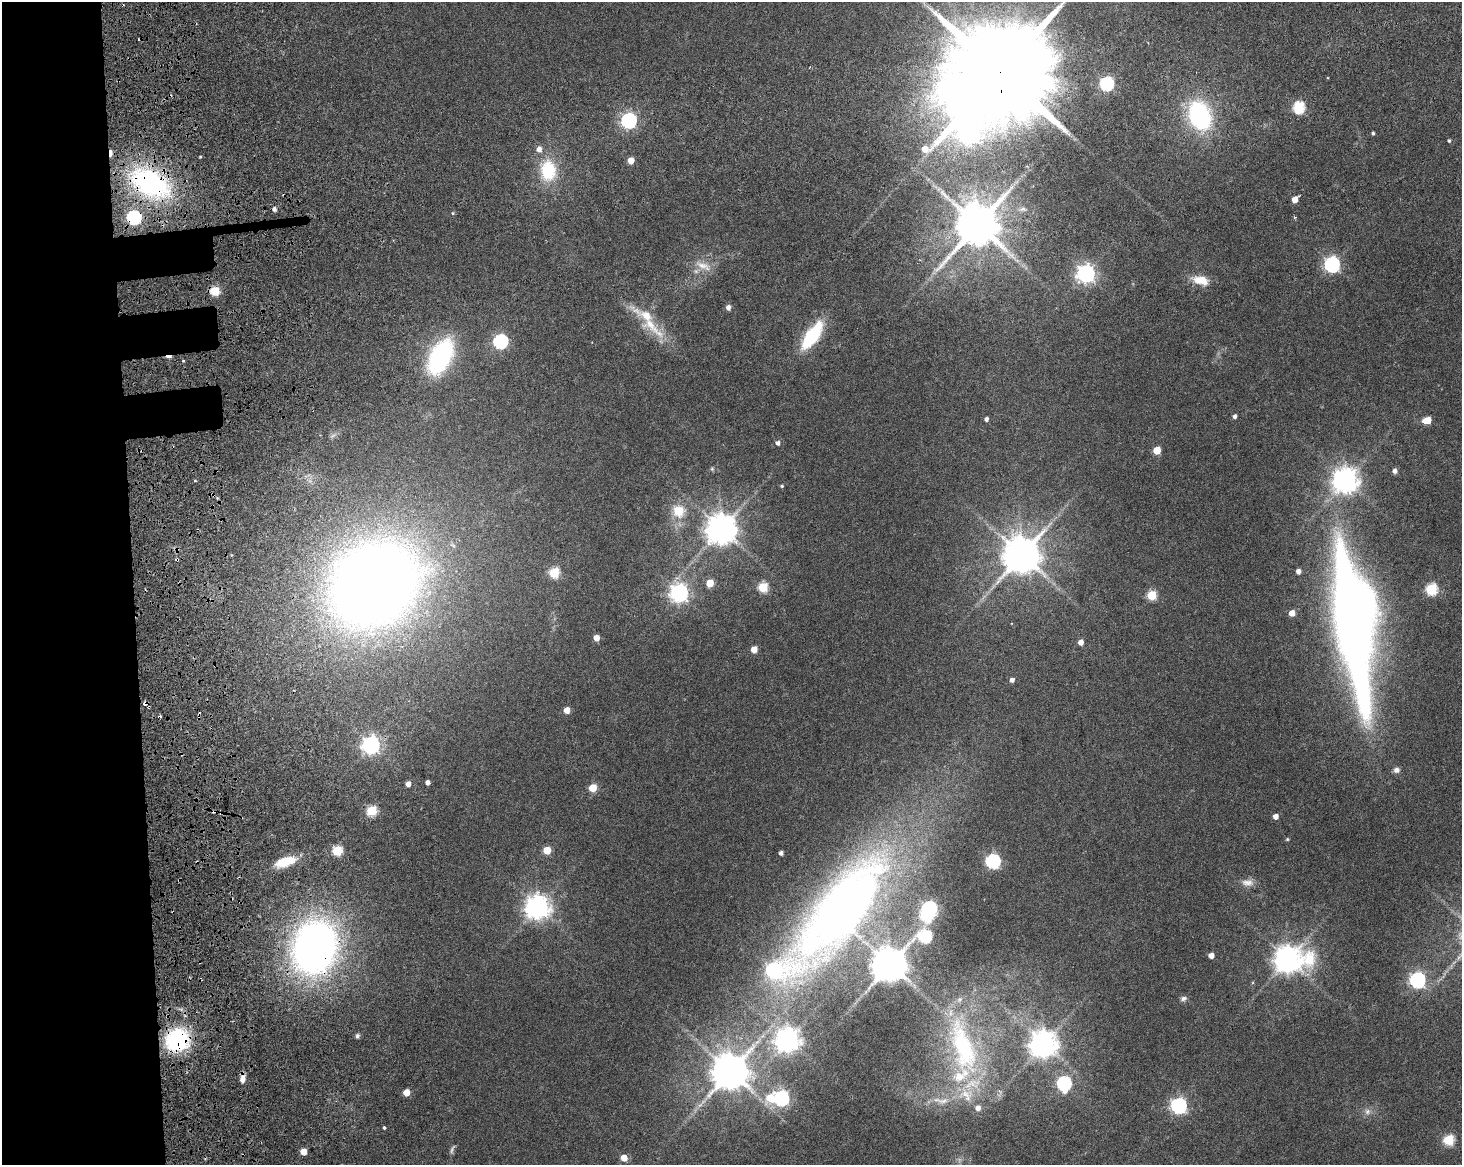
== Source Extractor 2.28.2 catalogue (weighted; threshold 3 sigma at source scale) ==
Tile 7 of 3 x 4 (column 1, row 3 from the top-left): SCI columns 80-1539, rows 1323-2485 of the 4717 x 4901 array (HDU 1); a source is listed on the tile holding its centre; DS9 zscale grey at full resolution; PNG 1464 x 1167 px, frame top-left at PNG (2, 2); no overlay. Shown black and unused: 10% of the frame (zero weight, under 3 of 6 exposures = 11% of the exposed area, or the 3 px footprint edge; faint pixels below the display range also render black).
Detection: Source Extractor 2.28.2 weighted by HDU 2 'WHT'; one run over the whole footprint, this tile lists its part. Background 0.0622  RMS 0.0032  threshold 0.0131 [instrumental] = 3 sigma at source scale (4.09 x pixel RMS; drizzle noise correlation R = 1.36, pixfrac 0.8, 0.0396/0.0396 arcsec/px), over >= 5 px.
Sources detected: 117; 2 too faint to see at this stretch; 4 inside a brighter object's white glare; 7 cosmic-ray / hot-pixel residue — not listed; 6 inside a brighter listed object's ellipse — not listed separately; the other 98 listed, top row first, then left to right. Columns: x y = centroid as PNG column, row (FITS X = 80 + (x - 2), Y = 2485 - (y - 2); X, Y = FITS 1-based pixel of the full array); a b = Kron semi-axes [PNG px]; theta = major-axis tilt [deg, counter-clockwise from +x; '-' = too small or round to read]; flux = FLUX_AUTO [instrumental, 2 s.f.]
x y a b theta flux
1000 73 34 26 80 9600
1107 84 6 6 - 52
1299 107 6 6 - 31
1199 115 20 13 -71 56
629 120 6 6 - 88
1373 133 4 3 - 0.49
1449 141 4 4 - 0.41
110 153 8 3 89 2.8
631 160 5 4 - 4.1
548 170 26 19 -85 15
150 183 43 26 -28 58
1295 199 5 4 - 3.8
1022 209 15 7 4 2
453 213 5 4 - 0.36
134 217 6 6 - 57
1295 217 5 3 - 0.31
977 225 14 12 61 1500
1332 265 7 6 - 90
703 266 24 9 -24 4
1086 274 7 7 - 150
1201 280 21 10 -14 5.5
214 291 5 5 - 14
728 307 5 5 - 1.6
651 325 61 15 -43 11
812 335 30 12 55 21
500 341 6 6 - 59
440 357 29 16 63 53
1234 416 5 4 - 0.94
986 419 5 4 - 1
1427 420 7 5 11 6.6
778 443 6 5 - 0.97
1157 450 5 5 - 8.1
712 469 6 5 - 0.47
1395 471 5 5 - 1.3
195 480 3 3 - 0.38
1346 480 10 8 79 350
782 486 4 3 - 0.43
678 511 6 6 - 15
721 529 9 9 - 570
1021 555 11 10 - 950
177 559 4 4 - 0.42
1298 571 4 4 - 1.7
554 573 6 5 - 20
710 583 5 5 - 7
374 584 77 64 35 500
763 587 5 5 - 18
1431 589 6 6 - 32
679 593 7 7 - 140
1152 595 5 5 - 17
1292 613 5 4 - 3.3
1353 628 137 27 -81 360
596 638 5 4 - 3.3
1081 642 5 4 - 2.4
754 649 5 5 - 3.7
1012 680 5 4 - 1.3
145 703 5 4 - 1.6
567 710 5 5 - 3.2
371 745 7 7 - 130
1397 770 7 6 - 1.4
427 782 4 4 - 1.4
408 784 4 4 - 2
593 788 5 5 - 8
372 811 6 5 - 18
1275 817 5 4 - 2.3
1287 839 5 4 - 0.37
547 850 5 5 - 7.6
337 851 6 5 - 17
781 853 4 4 - 1.1
993 861 6 6 - 64
285 862 25 11 19 8.1
1247 883 17 10 -3 2.5
538 907 8 8 - 310
929 908 6 6 - 80
842 910 156 52 52 270
925 936 8 7 - 38
314 947 43 34 74 190
1211 955 5 4 - 2.5
1288 960 11 9 4 420
890 965 10 10 - 910
1417 980 7 6 - 89
1183 998 9 6 17 0.95
357 1036 5 5 - 0.87
177 1040 20 18 23 38
788 1040 8 8 - 310
1043 1044 9 9 - 400
963 1047 77 29 -73 49
730 1072 11 10 - 900
242 1079 10 6 83 2
1064 1083 7 6 - 56
406 1093 5 5 - 4.5
781 1098 7 6 - 87
943 1101 17 8 12 3.4
1179 1106 7 7 - 86
1367 1111 9 8 - 1.5
384 1127 4 3 - 0.51
1449 1140 6 5 - 24
303 1152 5 5 - 4.1
624 1158 5 5 - 4.1
Overlapping masked pixels (flux is a lower limit): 10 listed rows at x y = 1000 73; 110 153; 150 183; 134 217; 214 291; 177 559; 374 584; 145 703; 314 947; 177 1040
Isophote crosses this tile's border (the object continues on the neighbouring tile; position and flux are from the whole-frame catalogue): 1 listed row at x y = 1000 73